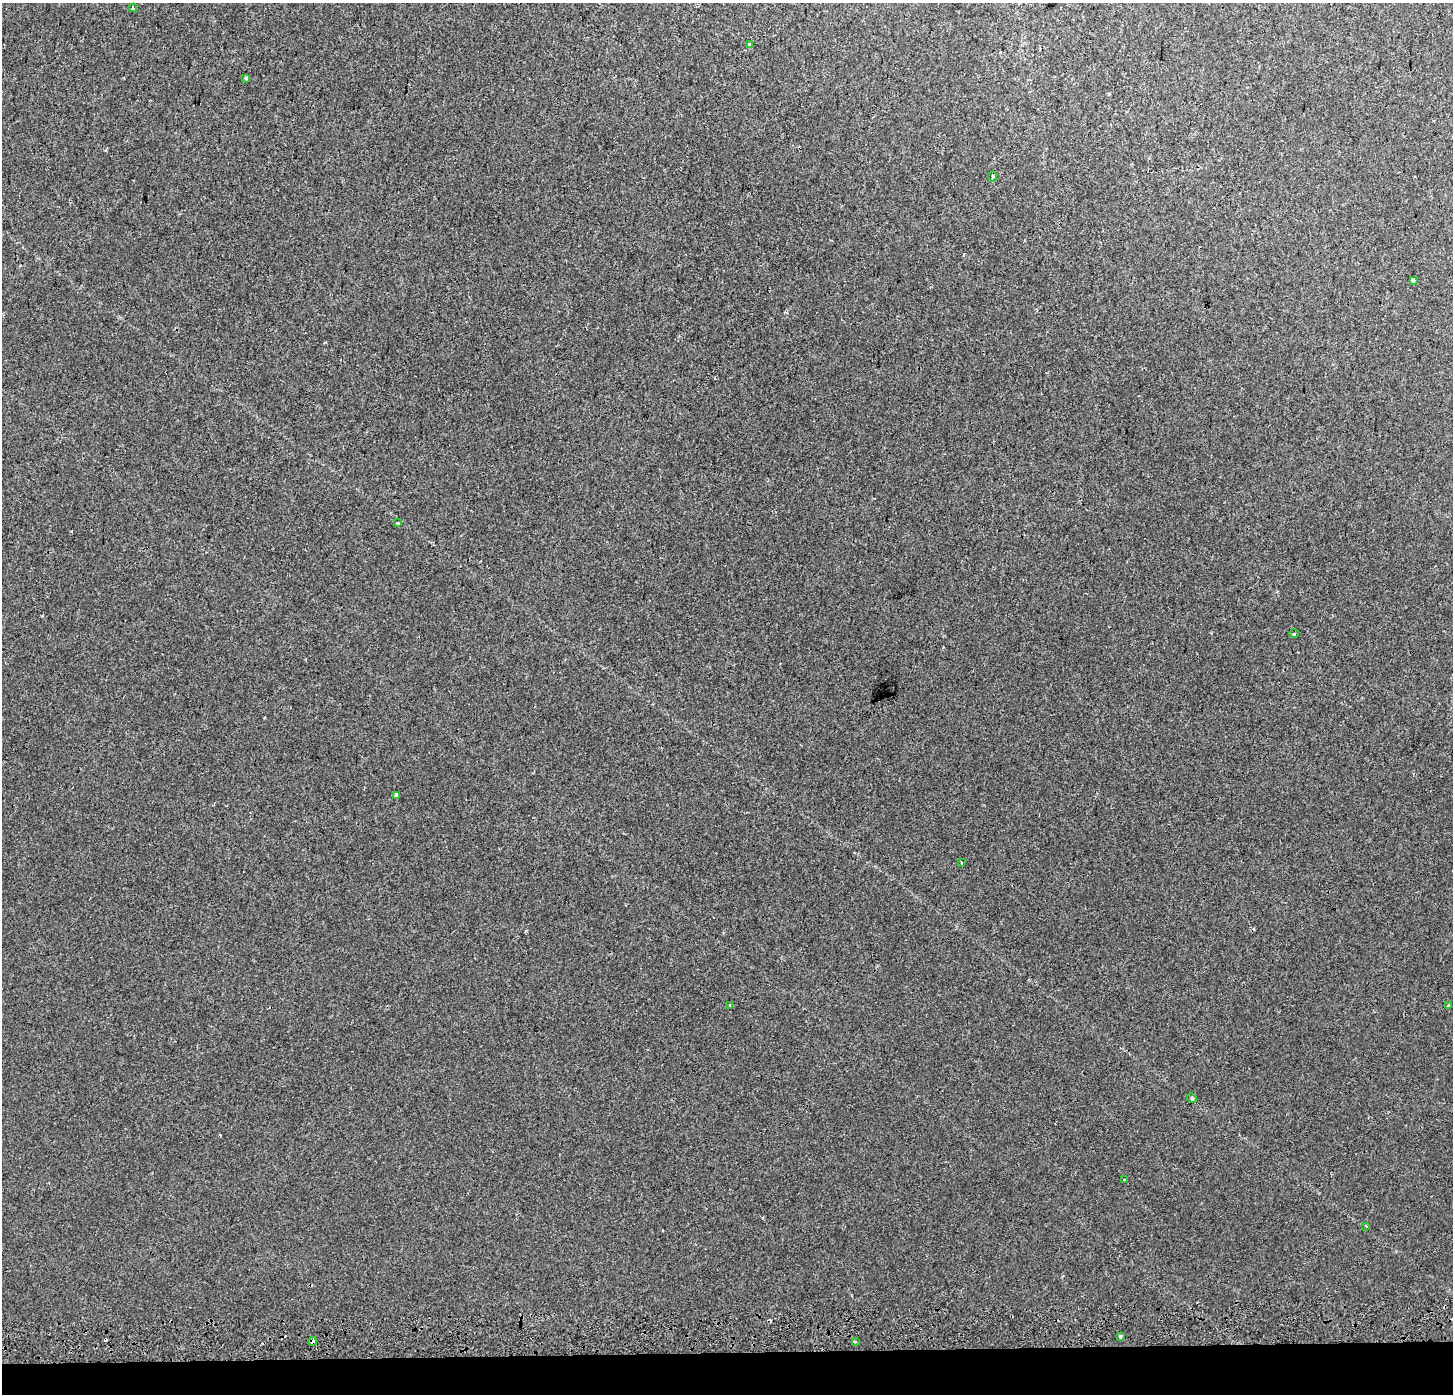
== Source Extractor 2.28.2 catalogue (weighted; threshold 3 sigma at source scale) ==
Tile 8 of 3 x 3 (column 2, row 3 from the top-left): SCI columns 1461-2911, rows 256-1647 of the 4363 x 4688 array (HDU 1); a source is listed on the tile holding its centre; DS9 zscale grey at full resolution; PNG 1455 x 1396 px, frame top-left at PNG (2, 3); each listed source drawn as its Kron ellipse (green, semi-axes under 4 px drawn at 4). Shown black and unused: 3% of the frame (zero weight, under 2 of 3 exposures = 2% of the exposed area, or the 3 px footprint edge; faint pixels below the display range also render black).
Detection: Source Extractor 2.28.2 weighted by HDU 2 'WHT'; one run over the whole footprint, this tile lists its part. Background 0.00287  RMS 0.0035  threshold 0.0159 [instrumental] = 3 sigma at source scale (4.5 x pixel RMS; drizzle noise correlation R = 1.50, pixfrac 1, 0.0396/0.0396 arcsec/px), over >= 5 px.
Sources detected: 20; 3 cosmic-ray / hot-pixel residue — neither listed nor drawn; the other 17 listed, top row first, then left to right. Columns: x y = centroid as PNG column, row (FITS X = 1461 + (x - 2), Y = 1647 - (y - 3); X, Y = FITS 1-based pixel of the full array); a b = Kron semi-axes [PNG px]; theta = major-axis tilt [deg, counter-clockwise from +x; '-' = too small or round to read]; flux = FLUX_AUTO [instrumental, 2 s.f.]
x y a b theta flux
133 8 4 3 - 0.62
750 45 4 3 - 0.54
246 78 3 3 - 0.76
993 177 5 3 - 0.48
1413 280 3 3 - 0.63
398 523 4 3 - 0.6
1294 633 5 3 - 0.36
396 795 4 4 - 1.9
961 863 4 2 - 0.26
1448 1005 3 3 - 1
729 1006 3 3 - 0.67
1192 1098 5 4 - 0.5
1125 1180 3 3 - 0.32
1366 1226 4 3 - 0.32
1120 1336 3 3 - 1.3
312 1341 4 3 - 5.2
855 1342 3 3 - 0.5
Overlapping masked pixels (flux is a lower limit): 1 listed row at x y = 312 1341